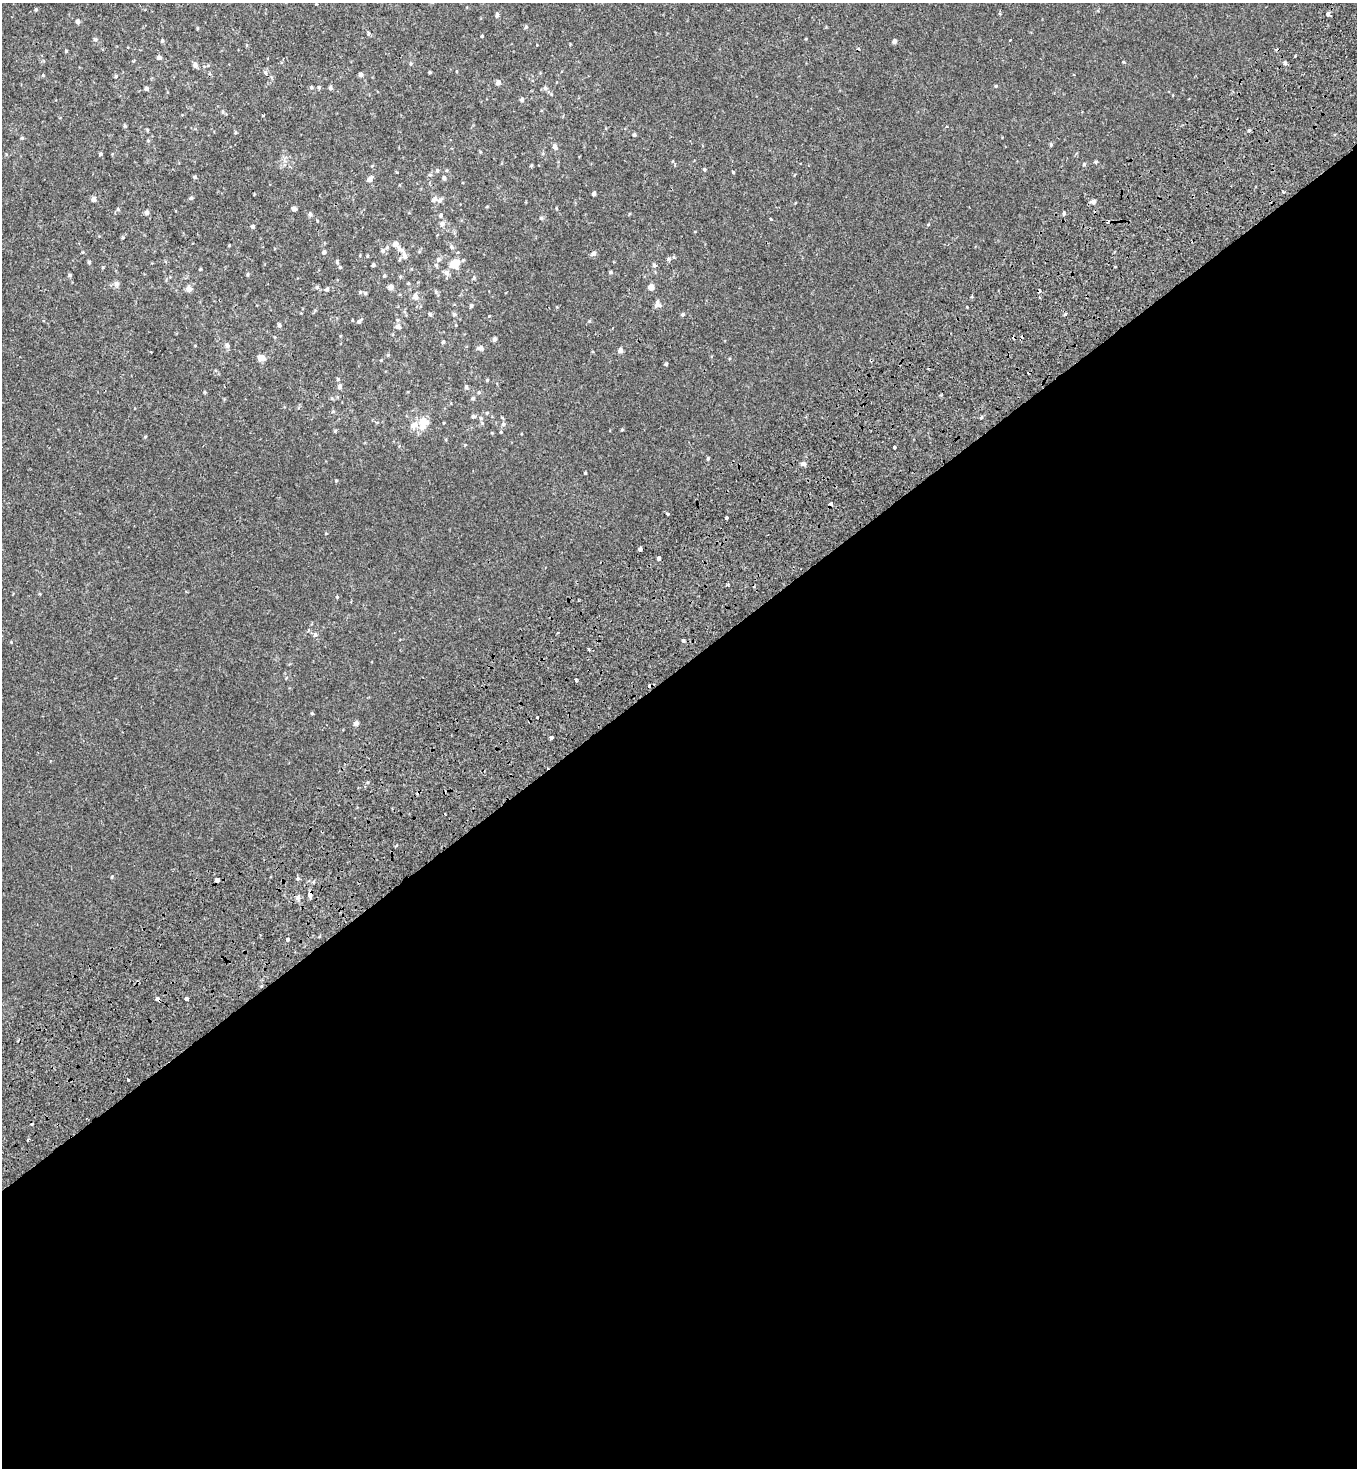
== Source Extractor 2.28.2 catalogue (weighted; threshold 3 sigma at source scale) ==
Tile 15 of 4 x 4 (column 3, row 4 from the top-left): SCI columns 3075-4429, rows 246-1711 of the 6216 x 6288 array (HDU 1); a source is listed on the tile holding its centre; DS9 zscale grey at full resolution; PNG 1359 x 1470 px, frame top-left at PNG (2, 3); no overlay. Shown black and unused: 55% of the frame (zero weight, under 2 of 3 exposures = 11% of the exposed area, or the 3 px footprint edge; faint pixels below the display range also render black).
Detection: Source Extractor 2.28.2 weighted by HDU 2 'WHT'; one run over the whole footprint, this tile lists its part. Background 2.39e-04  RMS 0.0033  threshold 0.015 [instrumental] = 3 sigma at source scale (4.5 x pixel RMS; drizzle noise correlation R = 1.50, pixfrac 1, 0.0396/0.0396 arcsec/px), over >= 5 px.
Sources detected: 184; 10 cosmic-ray / hot-pixel residue — not listed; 6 inside a brighter listed object's ellipse — not listed separately; the other 168 listed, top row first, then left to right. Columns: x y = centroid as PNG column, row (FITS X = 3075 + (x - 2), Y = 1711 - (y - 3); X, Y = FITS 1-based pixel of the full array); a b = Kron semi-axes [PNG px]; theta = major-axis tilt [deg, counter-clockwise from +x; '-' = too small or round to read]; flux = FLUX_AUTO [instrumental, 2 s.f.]
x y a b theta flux
36 9 5 4 - 0.36
1328 14 5 4 - 0.87
497 15 5 4 - 0.77
78 22 5 4 - 0.99
526 27 5 4 - 0.45
368 32 5 4 - 0.6
482 36 4 3 - 0.26
95 39 5 4 - 0.5
1010 40 4 3 - 0.72
162 41 5 4 - 0.44
894 41 5 4 - 1.1
66 51 4 4 - 0.37
159 57 5 5 - 0.83
1285 63 6 4 -79 0.73
411 64 5 4 - 0.38
195 65 6 5 - 1.1
208 65 6 3 19 0.4
430 72 4 3 - 0.34
265 73 6 5 - 0.63
361 74 5 5 - 0.98
43 75 4 4 - 0.32
116 76 5 5 - 0.37
498 82 6 5 - 1.1
996 86 4 4 - 0.34
311 87 5 4 - 0.43
319 87 6 4 -70 0.43
146 88 4 4 - 0.67
330 88 5 5 - 0.66
545 88 6 6 - 0.82
522 99 6 5 - 0.69
223 112 5 5 - 0.45
125 126 5 4 - 0.39
147 130 4 4 - 0.31
1249 130 5 4 - 0.39
235 132 4 4 - 0.33
634 135 4 4 - 0.61
22 138 5 4 - 0.36
1051 145 5 4 - 0.45
555 146 7 5 -65 1.2
100 154 4 4 - 0.53
1095 162 6 3 19 0.35
1084 164 5 4 - 0.41
531 166 4 4 - 0.35
704 169 4 4 - 0.4
437 171 6 4 75 0.52
733 172 3 3 - 0.45
430 175 5 5 - 0.48
194 177 5 4 - 0.42
444 178 5 5 - 0.67
370 179 7 5 46 1.3
1283 192 4 3 - 0.35
594 194 4 3 - 0.82
191 198 5 4 - 0.56
93 199 5 5 - 1.2
440 200 9 6 50 1.1
1093 201 6 5 - 1.1
556 208 4 3 - 0.29
118 209 5 4 - 0.43
294 209 5 4 - 0.79
147 212 6 5 - 0.89
1064 213 5 4 - 0.53
310 214 6 5 - 0.7
441 215 5 4 - 0.58
541 218 5 5 - 0.47
771 219 3 3 - 1.2
442 224 8 7 - 1.3
928 224 5 3 - 0.27
253 226 5 5 - 0.57
123 237 5 3 - 0.35
395 244 6 5 - 2
229 245 4 3 - 0.24
387 247 5 5 - 0.46
451 247 6 5 - 0.69
400 249 13 6 -34 1.4
383 251 6 5 - 0.81
324 252 6 5 - 0.68
593 253 7 6 - 0.93
400 259 6 4 71 0.35
439 259 7 6 - 0.82
668 259 6 5 - 0.58
89 262 5 4 - 0.48
337 262 5 4 - 0.49
454 264 9 7 37 6.4
373 265 5 4 - 0.41
654 265 6 5 - 0.74
1115 266 3 2 - 0.38
103 267 5 3 - 0.32
340 267 4 4 - 0.42
200 269 3 3 - 0.29
611 272 5 4 - 0.42
446 273 8 7 - 1.2
247 274 5 3 - 0.35
70 275 5 5 - 0.59
384 275 5 4 - 0.4
408 283 4 4 - 0.31
117 284 8 7 - 1.2
317 287 6 5 - 0.59
391 287 5 5 - 1.7
651 287 5 5 - 2.8
189 289 7 7 - 1.5
327 289 6 5 - 0.62
436 292 6 4 -47 0.53
365 293 5 5 - 0.52
415 296 10 8 -83 1.8
657 305 11 6 9 1.2
471 306 5 4 - 0.57
429 314 5 4 - 0.47
454 314 6 5 - 0.6
1065 314 5 3 - 0.37
683 315 5 5 - 0.49
489 316 3 2 - 0.29
398 320 5 4 - 0.41
359 321 7 4 44 0.67
589 321 5 4 - 0.34
279 325 4 4 - 0.83
398 326 6 6 - 1.1
494 339 5 4 - 0.78
443 342 4 4 - 0.46
227 345 6 6 - 1
480 348 7 6 - 1.2
620 350 5 4 - 1.5
388 355 4 4 - 0.31
261 358 8 7 - 2.3
666 364 3 3 - 0.58
338 379 5 5 - 0.46
487 380 4 4 - 0.34
340 387 6 5 - 0.89
466 387 6 5 - 0.63
479 392 6 5 - 0.47
473 398 6 5 - 0.63
333 411 6 4 0 0.38
473 416 6 5 - 0.6
981 417 5 4 - 0.48
422 422 19 9 88 4.4
503 424 6 6 - 0.83
622 430 5 3 - 0.31
335 431 5 4 - 0.35
145 437 4 4 - 0.32
894 447 4 3 - 0.86
708 459 5 4 - 0.38
803 464 7 5 0 0.88
585 473 3 3 - 0.35
336 481 4 4 - 0.36
830 504 4 3 - 1.5
667 514 3 3 - 1.4
726 518 3 3 - 1.9
640 549 4 3 - 1.9
659 558 4 3 - 5.9
728 585 4 3 - 0.33
186 592 3 3 - 0.35
337 597 5 4 - 0.35
315 634 7 7 - 0.85
683 640 4 4 - 0.93
11 642 4 4 - 0.25
286 678 6 3 71 0.29
575 680 3 3 - 2.3
649 686 3 3 - 1.8
312 713 4 4 - 0.34
356 723 5 5 - 1.5
551 737 3 3 - 2.2
112 877 5 3 - 0.32
217 880 4 4 - 5.5
310 895 8 5 87 1.1
298 897 7 6 - 0.99
288 939 4 4 - 0.73
157 999 4 3 - 2.2
187 999 4 3 - 3.2
128 1080 3 3 - 2.1
Overlapping masked pixels (flux is a lower limit): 5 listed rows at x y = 830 504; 649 686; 217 880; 310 895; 157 999